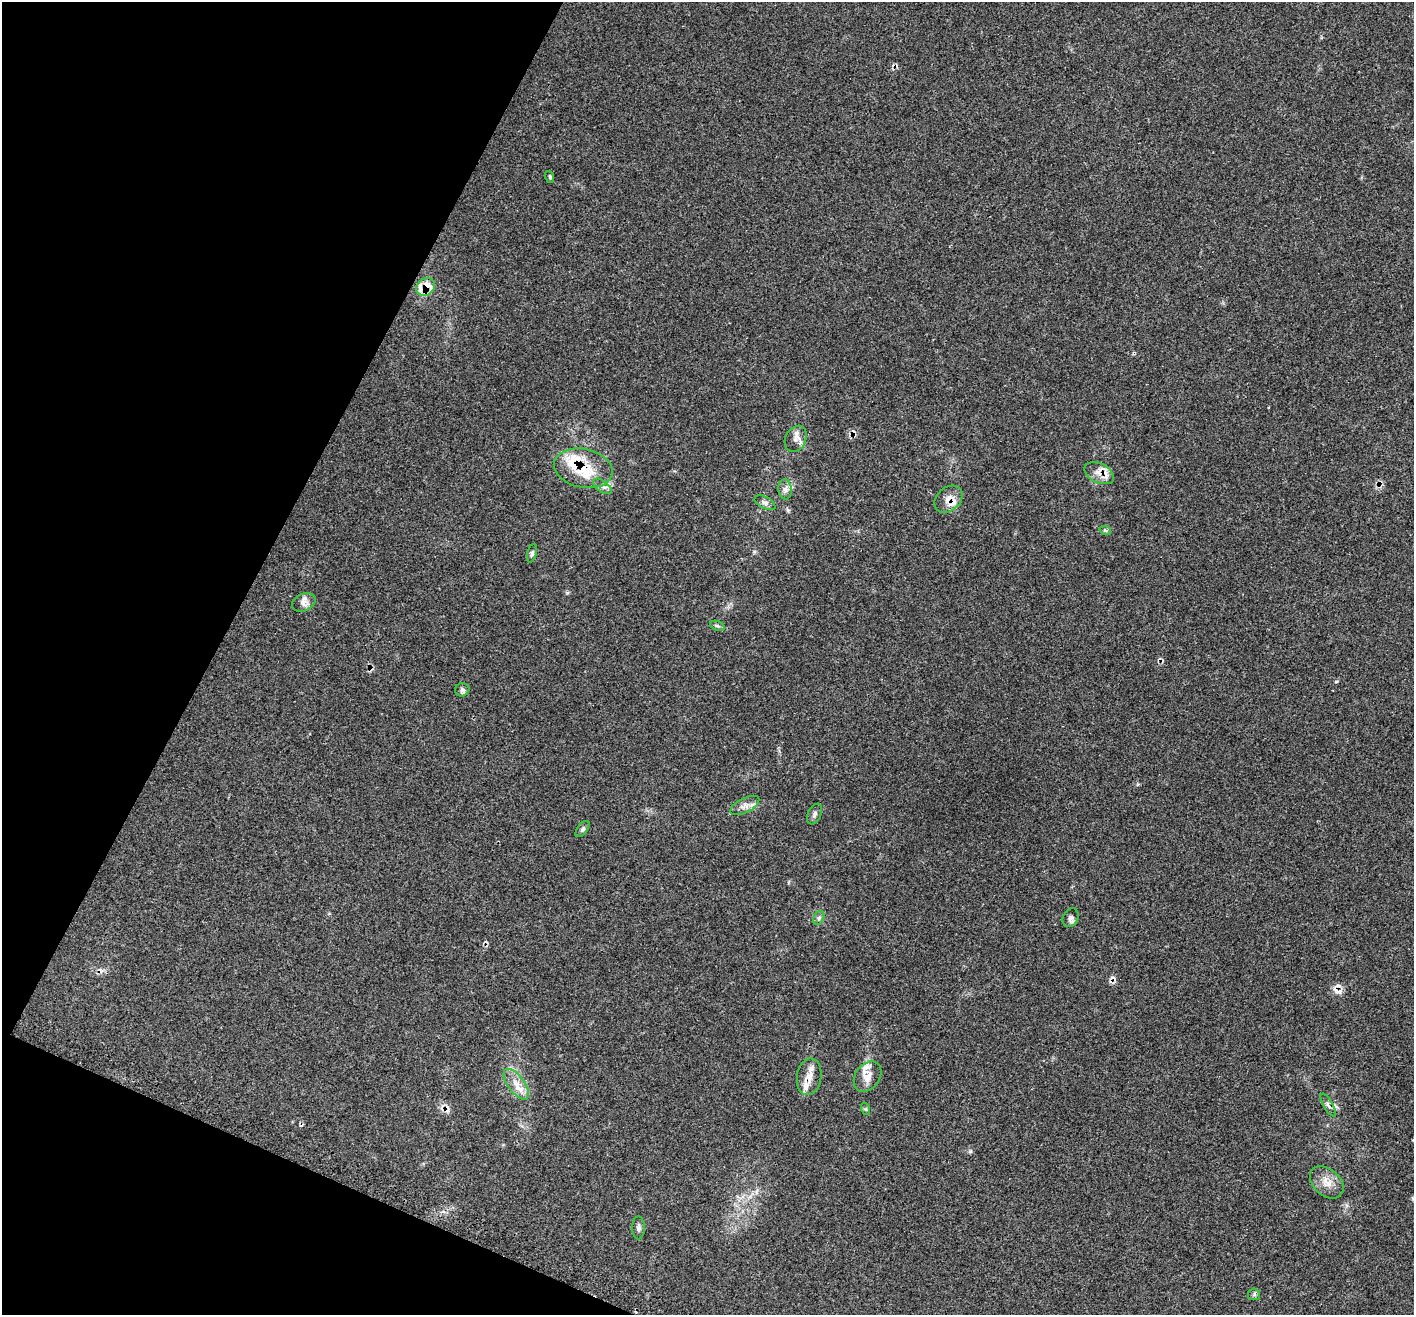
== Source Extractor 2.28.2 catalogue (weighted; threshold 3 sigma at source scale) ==
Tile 9 of 4 x 4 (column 1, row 3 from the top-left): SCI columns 14-1425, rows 1596-2908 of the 5682 x 5704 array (HDU 1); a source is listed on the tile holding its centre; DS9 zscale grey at full resolution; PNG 1416 x 1317 px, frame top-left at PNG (2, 2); each listed source drawn as its Kron ellipse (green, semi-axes under 4 px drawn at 4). Shown black and unused: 21% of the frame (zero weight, under 3 of 4 exposures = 2% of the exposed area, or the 3 px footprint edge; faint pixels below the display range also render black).
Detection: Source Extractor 2.28.2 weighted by HDU 2 'WHT'; one run over the whole footprint, this tile lists its part. Background 0.0704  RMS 0.0054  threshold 0.0245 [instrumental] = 3 sigma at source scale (4.5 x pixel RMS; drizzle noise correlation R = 1.50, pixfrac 1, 0.05/0.05 arcsec/px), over >= 5 px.
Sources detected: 35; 3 cosmic-ray / hot-pixel residue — neither listed nor drawn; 5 inside a brighter listed object's ellipse — not listed separately; the other 27 listed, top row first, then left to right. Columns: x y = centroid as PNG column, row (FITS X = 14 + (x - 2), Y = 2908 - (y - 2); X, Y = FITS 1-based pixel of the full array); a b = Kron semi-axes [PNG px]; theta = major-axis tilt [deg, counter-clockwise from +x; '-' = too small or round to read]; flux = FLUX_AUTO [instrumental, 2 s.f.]
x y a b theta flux
550 177 6 3 -72 0.64
426 287 10 8 41 13
796 439 14 10 63 3.7
583 468 29 19 -12 20
1099 473 16 9 -26 5
602 486 11 5 -36 2.1
785 489 10 6 -85 2.4
948 499 15 11 41 5
765 503 11 5 -29 1.8
1105 530 6 3 -18 0.72
532 553 9 4 74 1.1
304 602 12 8 25 3
717 626 8 4 -19 1
462 690 7 6 - 1.3
745 805 16 7 26 3.4
815 814 11 6 65 1.7
583 829 9 5 53 1.2
819 918 7 5 60 1.1
1071 918 10 7 61 1.8
809 1077 18 12 81 5.9
868 1077 17 12 56 5.9
516 1084 18 8 -54 5.9
1328 1105 13 4 -59 1.7
866 1109 6 4 -71 0.7
1327 1182 19 13 -42 6.5
638 1228 11 6 89 1.7
1254 1294 6 6 - 0.86
Overlapping masked pixels (flux is a lower limit): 5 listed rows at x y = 426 287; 583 468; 1099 473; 948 499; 809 1077
Unlisted compact peaks at least as high as the median listed source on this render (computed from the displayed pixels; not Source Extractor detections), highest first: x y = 567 593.